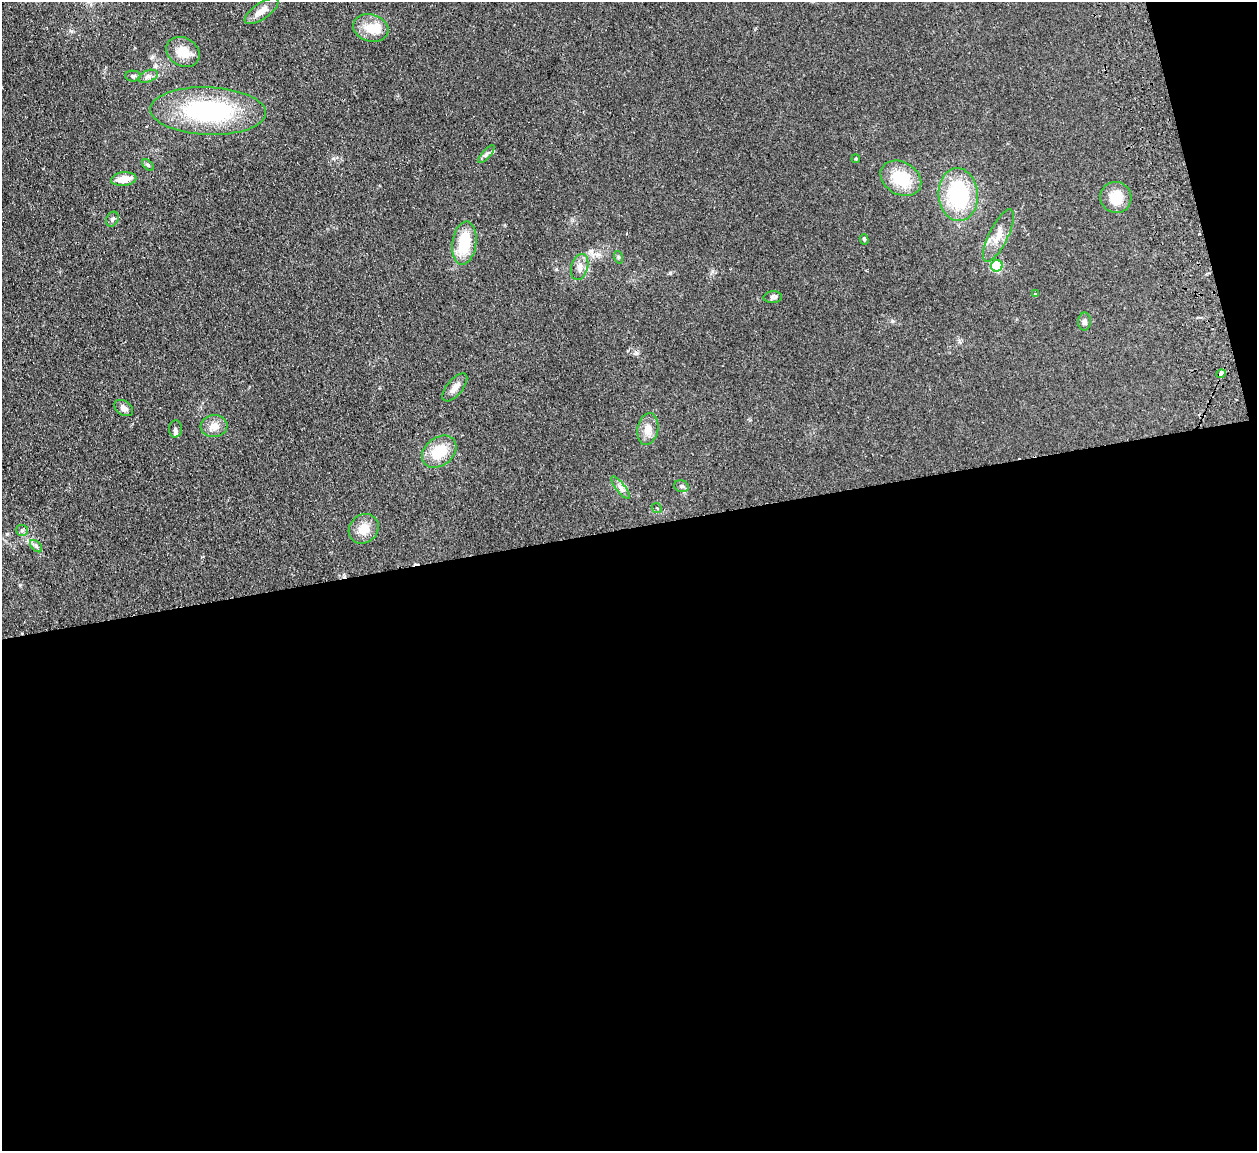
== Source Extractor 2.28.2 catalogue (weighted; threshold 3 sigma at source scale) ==
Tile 16 of 4 x 4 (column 4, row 4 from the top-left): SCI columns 3822-5076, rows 160-1308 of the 5132 x 5031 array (HDU 1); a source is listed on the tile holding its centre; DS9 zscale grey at full resolution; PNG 1259 x 1153 px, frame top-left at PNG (2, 2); each listed source drawn as its Kron ellipse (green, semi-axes under 4 px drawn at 4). Shown black and unused: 56% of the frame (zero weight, under 2 of 3 exposures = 3% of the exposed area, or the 3 px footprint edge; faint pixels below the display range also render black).
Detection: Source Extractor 2.28.2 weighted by HDU 2 'WHT'; one run over the whole footprint, this tile lists its part. Background 0.136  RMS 0.011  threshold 0.0505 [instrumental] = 3 sigma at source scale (4.5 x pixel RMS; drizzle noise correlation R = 1.50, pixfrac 1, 0.05/0.05 arcsec/px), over >= 5 px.
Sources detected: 40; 1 inside a brighter object's white glare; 2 cosmic-ray / hot-pixel residue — neither listed nor drawn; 1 inside a brighter listed object's ellipse — not listed separately; the other 36 listed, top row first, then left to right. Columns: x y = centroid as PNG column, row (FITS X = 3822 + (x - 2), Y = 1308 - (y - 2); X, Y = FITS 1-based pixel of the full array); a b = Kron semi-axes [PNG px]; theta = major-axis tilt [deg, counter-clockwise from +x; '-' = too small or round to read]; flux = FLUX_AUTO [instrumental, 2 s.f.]
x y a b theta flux
262 11 20 8 35 11
371 28 18 13 -16 18
183 52 17 14 -31 19
133 76 7 5 0 2.2
148 76 10 6 21 3.8
208 111 58 24 -2 150
486 154 11 4 48 3
856 159 4 3 - 1
148 165 7 4 -45 1.7
901 178 21 16 -30 37
124 179 13 6 6 16
958 195 26 19 -85 89
1116 197 15 15 - 22
112 219 8 6 60 2.9
998 236 29 9 64 15
864 239 5 4 - 1.9
464 243 22 12 82 39
618 257 6 4 -71 1.5
997 266 6 5 - 81
580 267 13 8 75 6.7
1035 294 3 3 - 1.5
773 297 9 6 4 3
1084 322 9 6 88 3.3
1221 374 5 3 - 4.8
455 387 17 8 50 7.7
124 408 10 7 -34 5.2
214 426 13 11 7 9.5
175 429 8 6 86 3.2
648 429 16 10 79 12
439 452 19 14 38 32
681 486 7 5 -15 2.5
620 488 13 4 -53 4.3
657 508 5 4 - 1.9
364 529 16 14 43 15
22 530 6 5 - 2.2
36 546 7 4 -46 2.3
Unlisted compact peaks at least as high as the median listed source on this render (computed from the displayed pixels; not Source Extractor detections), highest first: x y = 636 353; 892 321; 152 57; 71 31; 333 158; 591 251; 959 341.